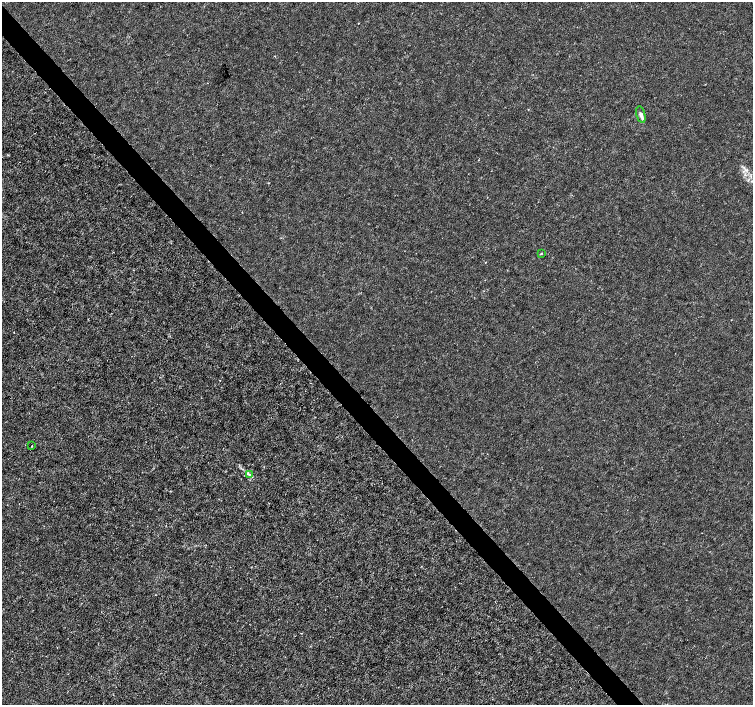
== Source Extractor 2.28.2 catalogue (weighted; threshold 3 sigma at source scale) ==
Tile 11 of 4 x 4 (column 3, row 3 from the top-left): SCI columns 3008-4509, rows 1615-3019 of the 6011 x 5972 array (HDU 1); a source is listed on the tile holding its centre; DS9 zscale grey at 2 x 2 block average (1 PNG px = mean of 2 x 2 image px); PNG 755 x 707 px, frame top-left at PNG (2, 2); each listed source drawn as its Kron ellipse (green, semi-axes under 4 px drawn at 4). Shown black and unused: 4% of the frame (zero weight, under 3 of 4 exposures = <1% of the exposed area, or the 3 px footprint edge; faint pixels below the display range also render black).
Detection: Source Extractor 2.28.2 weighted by HDU 2 'WHT'; one run over the whole footprint, this tile lists its part. Background -2.26e-04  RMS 0.0012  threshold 0.00535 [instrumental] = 3 sigma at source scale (4.5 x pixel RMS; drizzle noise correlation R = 1.50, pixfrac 1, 0.0396/0.0396 arcsec/px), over >= 5 px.
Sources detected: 4; all 4 listed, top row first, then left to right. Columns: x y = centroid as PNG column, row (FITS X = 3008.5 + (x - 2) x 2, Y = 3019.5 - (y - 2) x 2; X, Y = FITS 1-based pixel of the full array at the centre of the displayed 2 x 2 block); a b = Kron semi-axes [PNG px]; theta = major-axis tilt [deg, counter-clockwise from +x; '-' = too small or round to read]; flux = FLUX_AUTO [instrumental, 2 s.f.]
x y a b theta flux
641 114 8 4 -75 1.3
541 254 4 2 - 0.2
32 446 2 2 - 0.15
249 475 3 3 - 0.34